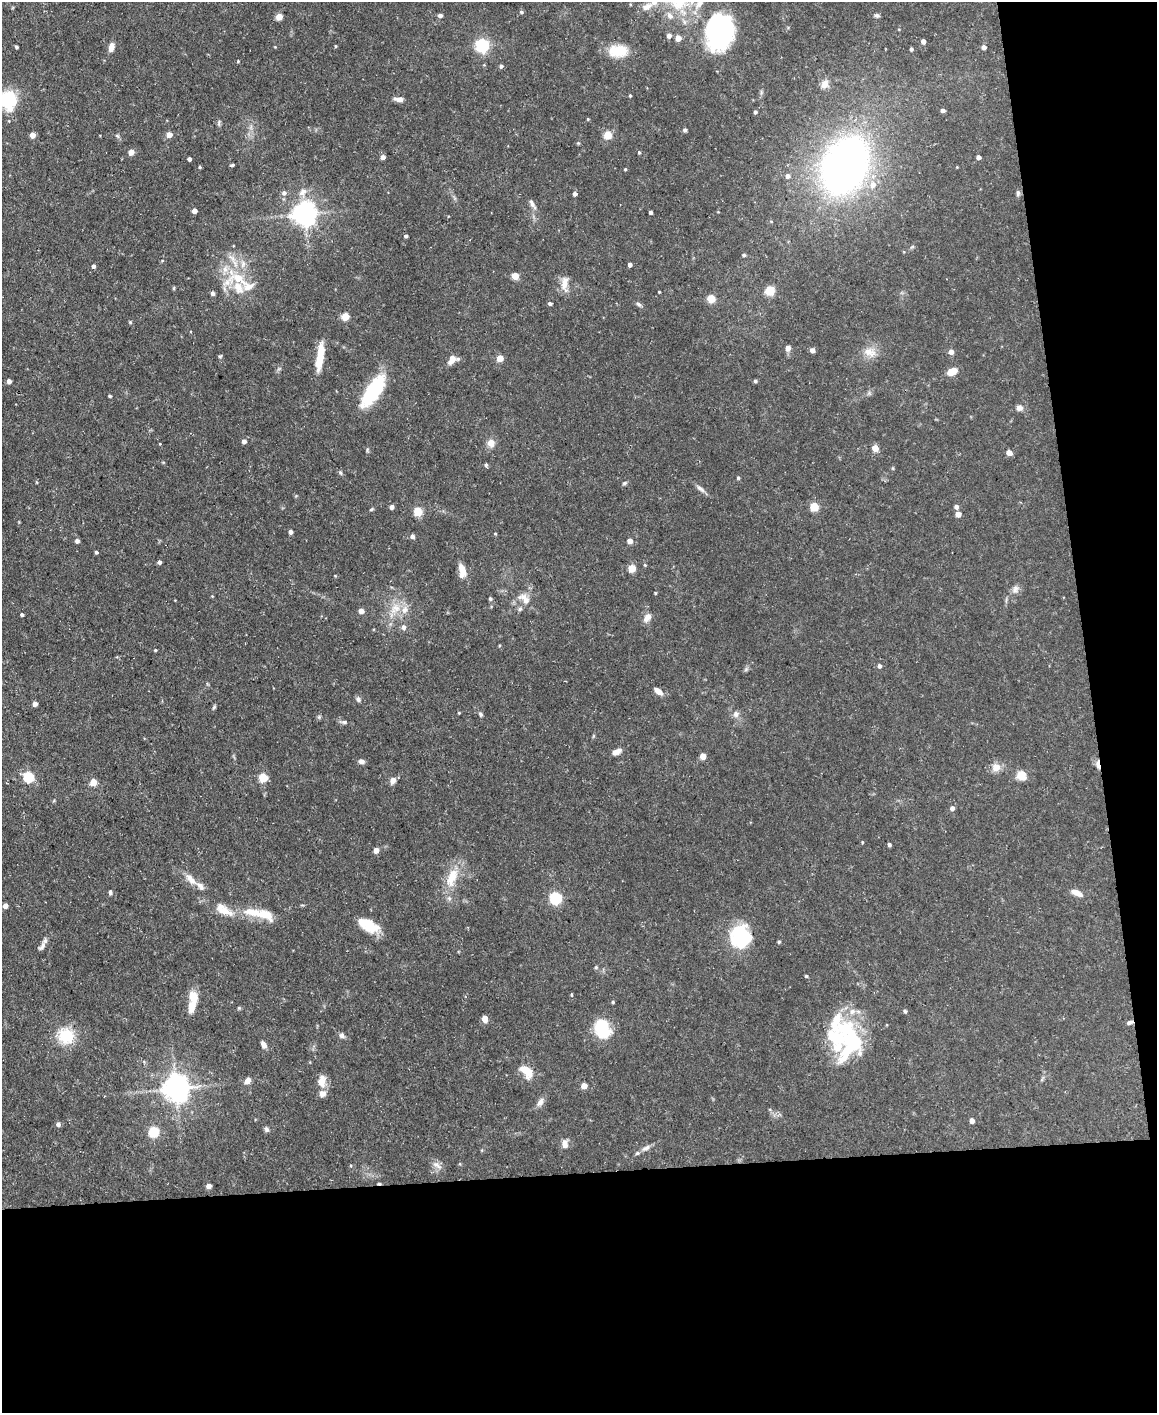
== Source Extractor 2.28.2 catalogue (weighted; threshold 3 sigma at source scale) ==
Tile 12 of 4 x 3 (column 4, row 3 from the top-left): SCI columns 3466-4620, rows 126-1536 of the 4620 x 4591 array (HDU 1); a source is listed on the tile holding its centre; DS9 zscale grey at full resolution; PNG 1159 x 1415 px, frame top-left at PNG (2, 2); no overlay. Shown black and unused: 23% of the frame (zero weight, under 3 of 5 exposures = <1% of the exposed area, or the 3 px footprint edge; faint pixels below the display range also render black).
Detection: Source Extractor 2.28.2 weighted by HDU 2 'WHT'; one run over the whole footprint, this tile lists its part. Background 0.0587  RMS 0.004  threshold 0.0182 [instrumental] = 3 sigma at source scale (4.5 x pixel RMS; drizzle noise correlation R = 1.50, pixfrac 1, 0.05/0.05 arcsec/px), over >= 5 px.
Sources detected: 214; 4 inside a brighter object's white glare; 1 cosmic-ray / hot-pixel residue — not listed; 23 inside a brighter listed object's ellipse — not listed separately; the other 186 listed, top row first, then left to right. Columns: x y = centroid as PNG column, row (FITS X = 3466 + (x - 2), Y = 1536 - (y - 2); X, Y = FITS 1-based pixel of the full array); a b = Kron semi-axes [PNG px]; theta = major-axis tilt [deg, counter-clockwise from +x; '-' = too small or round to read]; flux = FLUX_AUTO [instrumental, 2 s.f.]
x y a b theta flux
699 4 17 9 48 4.5
647 7 17 9 27 3.9
521 12 5 5 - 0.67
440 15 4 4 - 1.4
877 15 6 5 - 0.87
670 16 10 7 -44 2.2
279 17 5 4 - 6.9
720 31 37 28 78 74
669 36 5 5 - 1.9
678 38 4 4 - 4.5
923 41 4 4 - 2
482 45 6 6 - 76
335 46 5 3 - 0.36
16 47 4 3 - 0.61
111 47 10 6 79 2.7
275 47 4 3 - 0.3
984 47 4 4 - 2.1
911 49 4 3 - 0.84
618 51 23 15 2 9.7
238 61 4 3 - 0.36
501 66 5 4 - 0.94
824 84 11 9 58 2.9
630 95 4 3 - 0.41
399 99 10 5 -5 2.1
8 100 17 13 87 27
943 110 4 4 - 1.3
755 112 4 3 - 0.74
588 119 3 3 - 0.34
219 122 7 4 56 0.66
685 130 4 4 - 0.88
32 135 4 4 - 3.7
169 135 5 4 - 3.8
608 135 5 5 - 16
117 136 6 5 - 0.71
578 143 4 4 - 0.42
131 152 4 4 - 4.3
639 152 4 3 - 0.44
383 157 4 4 - 2
978 157 4 4 - 1.7
189 159 4 3 - 1.1
232 165 4 3 - 0.68
845 165 36 26 64 280
200 167 4 3 - 0.5
625 169 3 3 - 0.42
787 176 5 5 - 1.4
873 185 9 8 - 3.2
303 192 14 10 61 3.4
284 193 6 5 - 1.4
1018 193 8 5 88 0.88
575 194 4 4 - 1.5
532 204 14 5 -60 1.7
194 211 4 4 - 3
650 212 4 3 - 1
304 214 7 7 - 390
406 236 3 3 - 0.81
744 255 4 4 - 0.75
232 258 16 6 -49 2.7
243 264 11 7 82 2.5
630 265 4 4 - 1.6
93 266 4 4 - 1.1
515 276 5 4 - 8.8
238 278 29 13 -30 13
564 284 21 9 -89 3.9
174 288 6 3 89 0.42
770 291 10 9 - 5.4
659 292 3 2 - 0.35
212 293 5 4 - 1
711 299 5 5 - 13
550 303 4 3 - 0.98
639 304 8 5 -32 0.94
345 317 5 5 - 10
130 322 4 4 - 0.5
788 348 5 4 - 2.8
812 350 4 4 - 2.1
869 352 19 11 -17 4.7
951 352 5 4 - 2.6
220 356 5 4 - 0.51
320 358 32 7 83 10
500 358 5 4 - 7.1
452 359 10 6 54 3.3
952 371 11 7 27 4.7
9 381 4 4 - 2.1
755 381 4 4 - 0.71
373 391 38 13 57 26
110 396 4 3 - 0.55
1019 408 8 7 - 1.8
244 441 5 5 - 1.7
491 443 8 7 - 3.7
160 444 4 3 - 0.3
875 448 5 4 - 6.2
1009 452 5 4 - 3.4
486 465 5 5 - 0.59
893 468 5 3 - 0.38
738 478 5 4 - 0.56
624 483 7 4 28 0.66
700 488 13 5 -34 1.6
392 507 4 4 - 1.5
814 507 5 5 - 16
956 507 5 5 - 1.4
371 509 8 3 45 0.48
418 511 5 5 - 16
958 514 4 4 - 4.1
291 532 4 4 - 1.2
495 533 4 3 - 0.34
412 536 5 4 - 1.4
77 541 4 4 - 1.4
630 541 4 4 - 3.1
96 552 4 4 - 0.57
159 562 4 4 - 1.2
645 565 4 4 - 0.39
632 568 5 5 - 11
462 570 15 7 -62 4
1015 589 11 9 60 2
490 599 4 4 - 0.7
526 600 13 11 -69 3.5
395 608 17 13 51 6.7
361 611 4 4 - 3.6
22 615 3 3 - 0.72
647 617 11 7 57 2.8
403 627 7 6 - 1.4
155 650 3 3 - 0.4
879 666 5 4 - 1.2
746 669 6 5 - 0.69
658 691 12 6 -35 2.3
358 699 7 6 - 1.1
35 704 4 4 - 2.1
214 707 6 4 56 0.56
459 713 3 3 - 0.35
480 714 6 5 - 0.8
736 714 8 7 - 1.7
319 717 5 5 - 0.59
344 722 8 5 0 0.93
617 752 12 6 25 2.4
703 756 5 4 - 5
361 761 7 5 -17 1.5
1098 764 13 5 -80 2.1
996 767 11 10 - 3.3
1023 774 18 9 26 3.5
28 777 6 5 - 30
263 778 5 5 - 18
393 780 8 6 66 2.4
93 782 5 5 - 7.4
952 808 5 4 - 1.6
862 842 4 4 - 0.36
889 845 4 4 - 0.91
376 850 4 4 - 3.7
452 877 30 14 71 10
191 879 20 8 -48 4
110 892 6 3 -89 0.8
1076 893 14 6 -24 3.3
556 898 6 5 - 52
5 906 4 4 - 3
224 911 25 12 -15 6.5
252 912 28 11 -12 8.6
371 927 25 13 -4 8.2
739 932 28 17 -28 19
779 942 4 3 - 0.51
42 947 12 6 48 1.4
596 967 4 4 - 0.61
806 976 4 4 - 0.5
571 995 5 3 - 0.44
193 996 12 9 -72 5.8
613 1002 4 3 - 0.48
239 1008 4 4 - 0.45
905 1011 5 4 - 0.65
485 1019 7 5 -81 3.1
1130 1022 8 5 15 1.1
602 1029 23 17 -69 14
66 1036 21 19 -54 13
342 1036 7 6 - 1.3
853 1039 49 21 -54 34
263 1045 8 5 -60 2.2
527 1071 19 11 -45 6.4
247 1081 9 6 50 2
321 1081 17 9 89 4.6
584 1086 5 4 - 4.8
176 1088 8 8 - 500
540 1102 13 7 62 2.1
972 1121 4 4 - 2.6
58 1124 6 5 - 1.1
266 1129 7 5 -63 0.93
154 1132 5 5 - 30
565 1144 12 7 -83 2.4
646 1148 12 6 32 1.8
437 1165 15 7 -40 2.2
208 1186 4 4 - 3
Overlapping masked pixels (flux is a lower limit): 2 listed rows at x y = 1098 764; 1130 1022
Isophote crosses this tile's border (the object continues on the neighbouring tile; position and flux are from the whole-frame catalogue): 3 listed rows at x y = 699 4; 720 31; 8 100